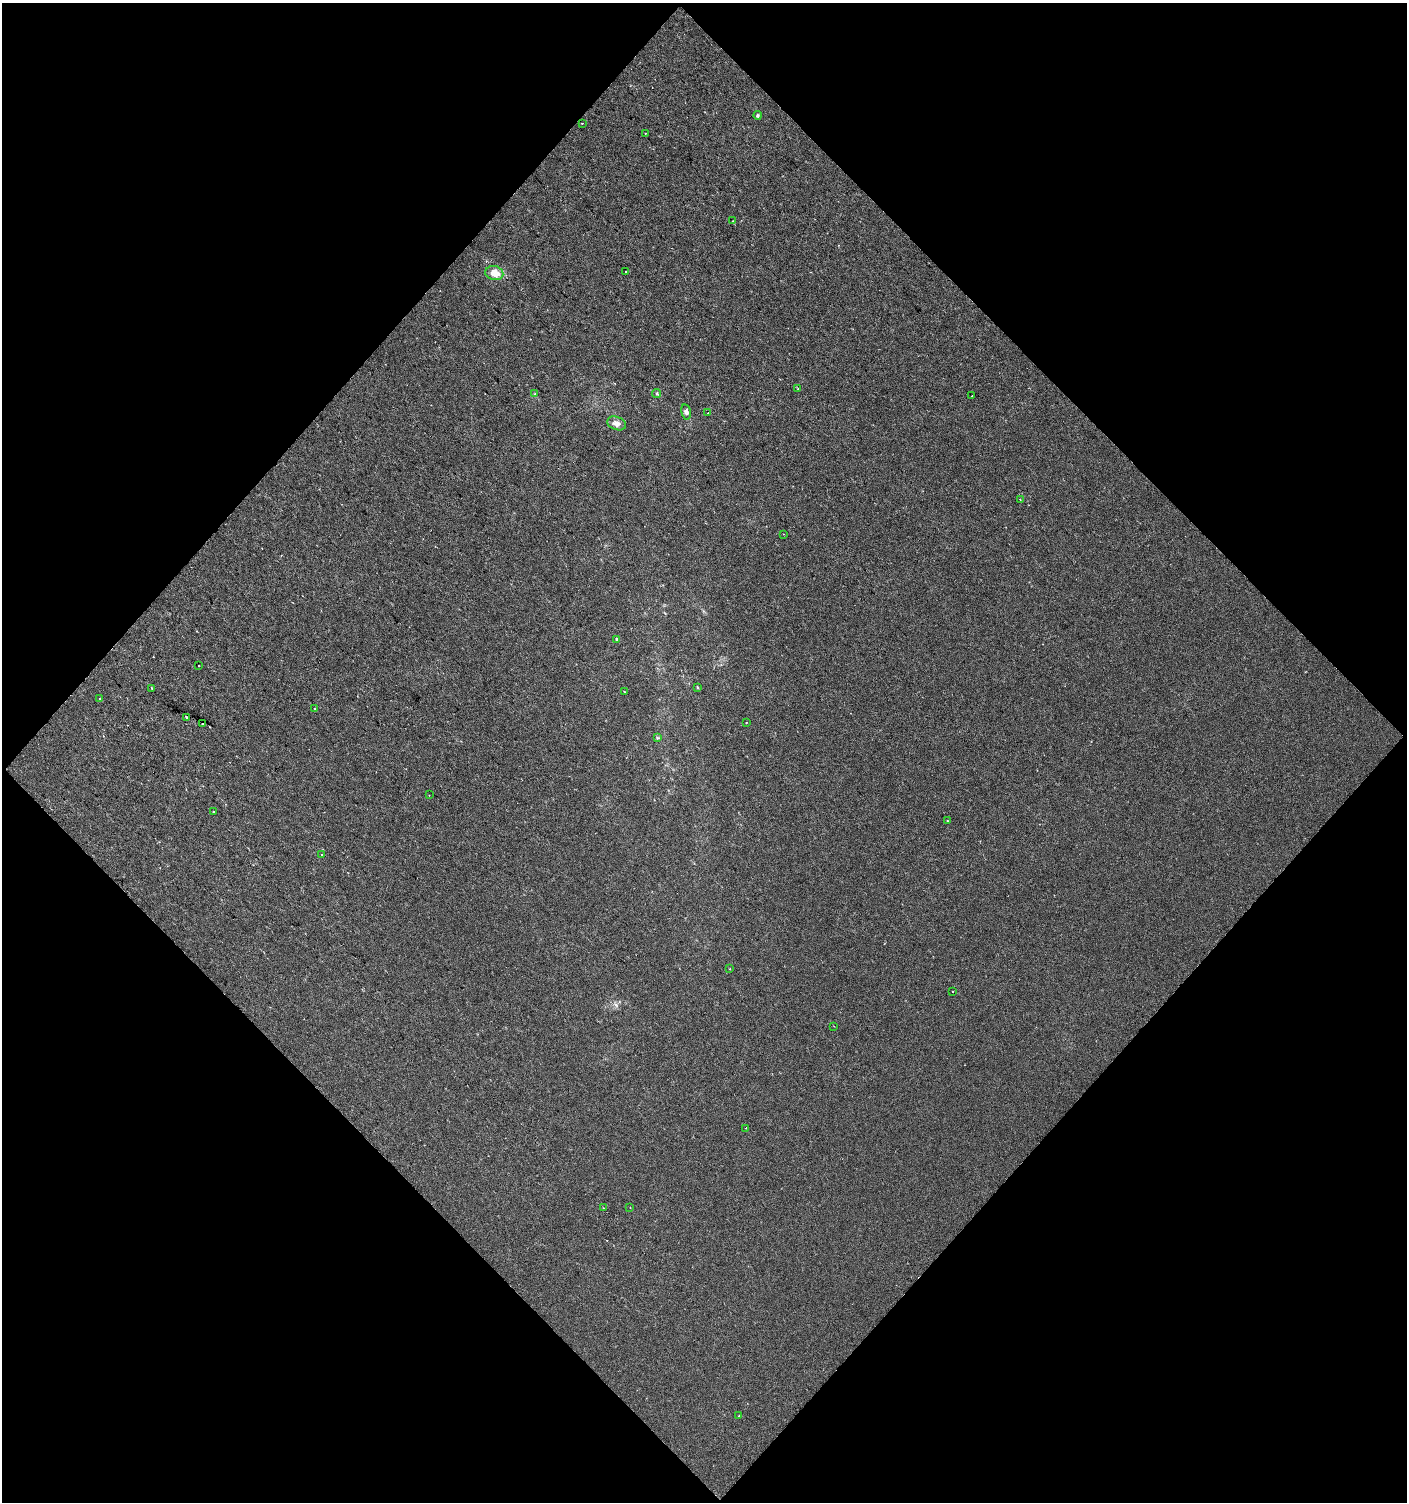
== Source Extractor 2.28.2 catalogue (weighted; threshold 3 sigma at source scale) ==
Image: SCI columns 106-2914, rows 1-3000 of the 3001 x 3001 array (HDU 1 of 3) = the unmasked area's bounding box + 8 px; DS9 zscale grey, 2 x 2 block average (1 PNG px = mean of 2 x 2 image px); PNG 1409 x 1504 px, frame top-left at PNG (2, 3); each listed source drawn as its Kron ellipse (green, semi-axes under 4 px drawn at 4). Shown black and unused: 50% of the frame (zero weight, under 2 of 3 exposures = <1% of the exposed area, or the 3 px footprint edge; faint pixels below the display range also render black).
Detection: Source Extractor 2.28.2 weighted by HDU 2 'WHT'. Background 6.10e-04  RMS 0.0041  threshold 0.0185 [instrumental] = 3 sigma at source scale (4.5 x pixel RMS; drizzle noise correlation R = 1.50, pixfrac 1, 0.0396/0.0396 arcsec/px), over >= 5 px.
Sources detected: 40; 3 cosmic-ray / hot-pixel residue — neither listed nor drawn; the other 37 listed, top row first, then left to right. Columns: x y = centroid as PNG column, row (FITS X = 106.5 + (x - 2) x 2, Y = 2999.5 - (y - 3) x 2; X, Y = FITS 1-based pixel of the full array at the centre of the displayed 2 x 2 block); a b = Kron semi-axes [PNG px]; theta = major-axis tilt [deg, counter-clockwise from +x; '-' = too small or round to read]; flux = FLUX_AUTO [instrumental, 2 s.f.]
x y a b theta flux
757 115 4 3 - 1.5
582 123 2 2 - 1.1
645 133 2 2 - 0.45
733 221 2 2 - 0.48
626 271 2 2 - 0.49
494 273 9 7 -14 13
798 389 2 2 - 0.42
657 393 4 2 - 0.98
535 394 3 2 - 0.64
972 396 2 2 - 2.3
686 412 7 4 -77 2.8
708 413 2 2 - 0.8
617 423 10 6 -20 5.4
1020 500 2 2 - 0.61
783 534 2 2 - 0.84
617 639 4 3 - 1.3
199 666 2 2 - 5.8
697 687 4 2 - 0.82
152 688 3 2 - 0.54
624 692 2 2 - 0.57
100 698 2 2 - 2.9
315 709 2 2 - 1.6
187 717 2 2 - 5.2
746 722 2 2 - 0.49
202 724 2 2 - 34
657 738 4 3 - 1.1
429 795 2 2 - 3.2
214 812 2 2 - 2.6
947 821 2 2 - 0.53
321 855 2 2 - 1.4
730 969 2 2 - 0.59
952 991 2 2 - 0.63
834 1026 2 2 - 0.48
746 1128 2 2 - 0.72
603 1208 2 2 - 0.74
630 1208 2 2 - 0.54
739 1416 2 2 - 0.48
Diffuse or blended objects may show on this block-average render without a row.